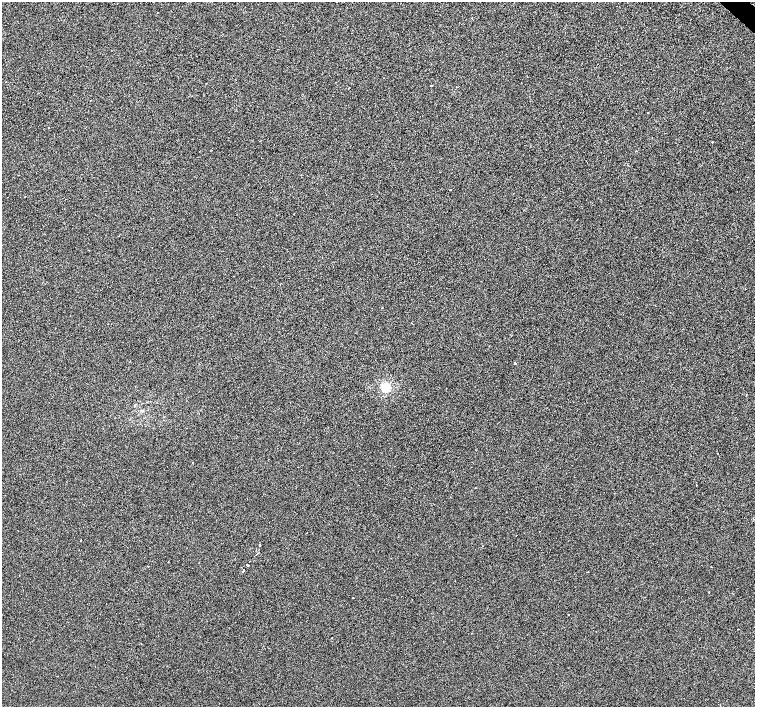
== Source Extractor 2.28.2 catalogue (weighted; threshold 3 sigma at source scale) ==
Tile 10 of 4 x 4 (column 2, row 3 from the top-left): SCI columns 1511-3015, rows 1661-3069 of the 6080 x 6080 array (HDU 1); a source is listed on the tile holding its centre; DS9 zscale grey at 2 x 2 block average (1 PNG px = mean of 2 x 2 image px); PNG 757 x 709 px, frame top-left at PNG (2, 2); no overlay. Shown black and unused: <1% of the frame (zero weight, under 2 of 3 exposures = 3% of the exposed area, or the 3 px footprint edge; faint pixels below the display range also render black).
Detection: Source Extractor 2.28.2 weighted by HDU 2 'WHT'; one run over the whole footprint, this tile lists its part. Background 0.0012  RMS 0.012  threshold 0.0537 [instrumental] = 3 sigma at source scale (4.5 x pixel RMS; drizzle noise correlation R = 1.50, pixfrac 1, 0.0396/0.0396 arcsec/px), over >= 5 px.
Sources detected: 36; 10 cosmic-ray / hot-pixel residue — not listed; the other 26 listed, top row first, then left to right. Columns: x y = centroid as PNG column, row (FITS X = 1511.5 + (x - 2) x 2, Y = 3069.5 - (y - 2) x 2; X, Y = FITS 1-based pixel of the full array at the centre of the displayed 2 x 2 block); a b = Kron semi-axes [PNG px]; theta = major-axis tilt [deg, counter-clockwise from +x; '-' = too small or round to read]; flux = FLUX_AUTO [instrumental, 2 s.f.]
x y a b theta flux
157 12 2 2 - 3
472 18 2 2 - 1.9
431 86 2 2 - 19
456 87 2 2 - 2.8
349 88 2 2 - 1.7
91 100 2 2 - 1.3
647 113 2 2 - 2.3
652 138 2 2 - 1.5
712 142 2 2 - 6.5
450 190 2 2 - 7
25 197 2 2 - 0.88
294 214 2 2 - 4.2
382 308 2 2 - 3
515 363 2 2 - 110
386 387 3 3 - 280
193 463 2 2 - 3.5
697 485 2 2 - 2
81 540 2 2 - 7.1
260 545 2 2 - 29
257 554 4 2 - 3.6
168 562 2 2 - 2.4
247 565 2 2 - 140
243 570 2 2 - 55
709 592 2 2 - 2.9
353 598 2 2 - 11
331 638 2 2 - 3.7
Diffuse or blended objects may show on this block-average render without a row.